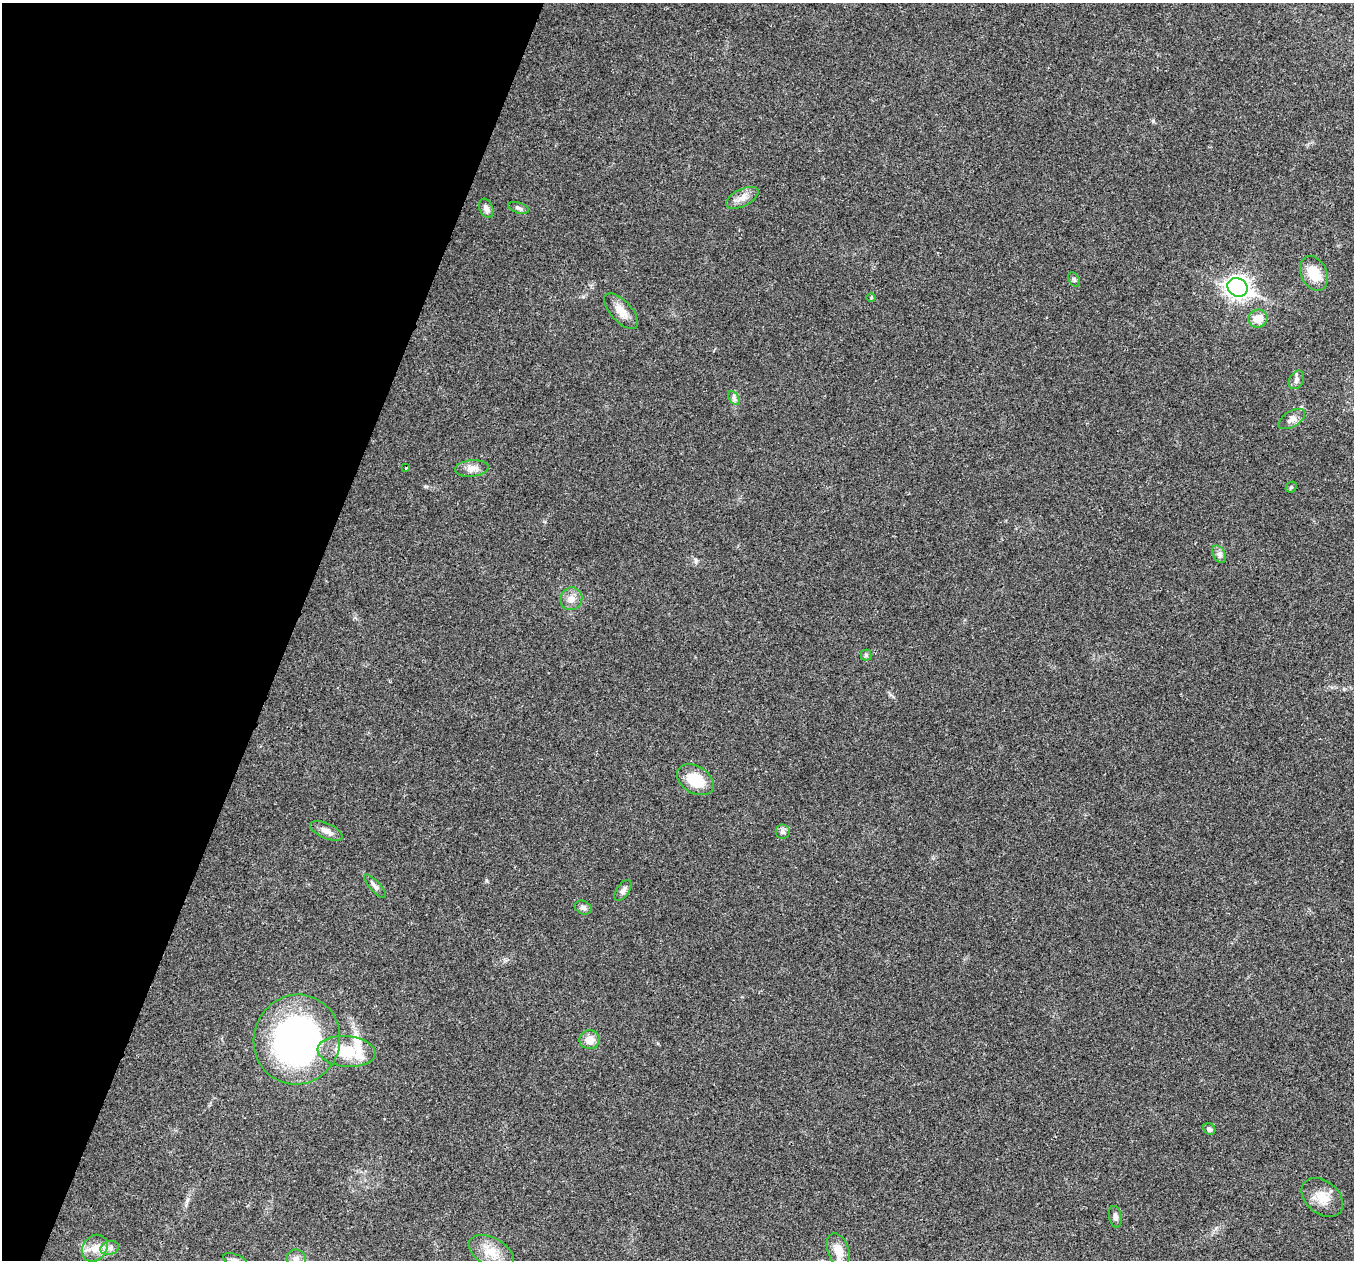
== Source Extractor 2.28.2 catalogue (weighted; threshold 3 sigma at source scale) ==
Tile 9 of 4 x 4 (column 1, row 3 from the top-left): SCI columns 6-1357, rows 1524-2781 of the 5418 x 5432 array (HDU 1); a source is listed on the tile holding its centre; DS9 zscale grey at full resolution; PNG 1356 x 1262 px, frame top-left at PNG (2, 3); each listed source drawn as its Kron ellipse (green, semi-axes under 4 px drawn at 4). Shown black and unused: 21% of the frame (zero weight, under 3 of 4 exposures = <1% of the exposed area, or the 3 px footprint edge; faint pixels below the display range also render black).
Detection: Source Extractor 2.28.2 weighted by HDU 2 'WHT'; one run over the whole footprint, this tile lists its part. Background 0.0191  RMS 0.0045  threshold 0.0204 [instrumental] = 3 sigma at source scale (4.5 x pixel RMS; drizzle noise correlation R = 1.50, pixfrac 1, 0.05/0.05 arcsec/px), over >= 5 px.
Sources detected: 37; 1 inside a brighter listed object's ellipse — not listed separately; the other 36 listed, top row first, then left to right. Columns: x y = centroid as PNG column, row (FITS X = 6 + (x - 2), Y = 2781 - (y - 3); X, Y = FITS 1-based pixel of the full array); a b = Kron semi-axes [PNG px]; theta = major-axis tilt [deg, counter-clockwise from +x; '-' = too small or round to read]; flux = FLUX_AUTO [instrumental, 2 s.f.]
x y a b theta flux
742 198 17 8 27 3.7
486 208 10 6 -67 1.9
518 208 11 5 -18 1.3
1314 273 18 13 -66 9.9
1074 280 8 5 -63 0.87
1237 287 10 9 - 280
871 297 5 3 - 0.44
621 311 22 10 -47 5.4
1258 319 9 9 - 5.4
1296 380 10 7 62 1.6
734 398 8 5 -57 1.2
1292 419 15 8 31 2.6
406 468 3 3 - 0.66
472 468 17 8 5 3.4
1291 487 6 5 - 0.6
1219 554 9 6 -61 1.5
571 599 11 11 - 3.4
866 655 5 5 - 0.74
695 780 20 13 -31 12
326 831 17 7 -24 3.2
782 832 7 7 - 1.5
375 886 15 5 -47 1.7
623 890 12 6 56 1.8
583 907 9 6 -24 1.5
297 1040 45 43 70 160
590 1040 10 9 - 4.4
347 1051 29 15 -5 17
1209 1129 6 5 - 1.1
1322 1197 23 16 -40 7.5
1115 1217 11 6 -80 1.6
95 1248 14 11 50 5.1
110 1248 9 6 15 2
838 1250 17 10 -72 6.6
491 1252 24 14 -29 9.1
296 1259 9 9 - 2.3
235 1260 12 6 -22 1.7
Isophote crosses this tile's border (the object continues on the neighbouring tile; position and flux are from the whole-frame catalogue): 2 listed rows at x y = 296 1259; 235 1260
Unlisted compact peaks at least as high as the median listed source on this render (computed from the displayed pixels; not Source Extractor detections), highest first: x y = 1153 121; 696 560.